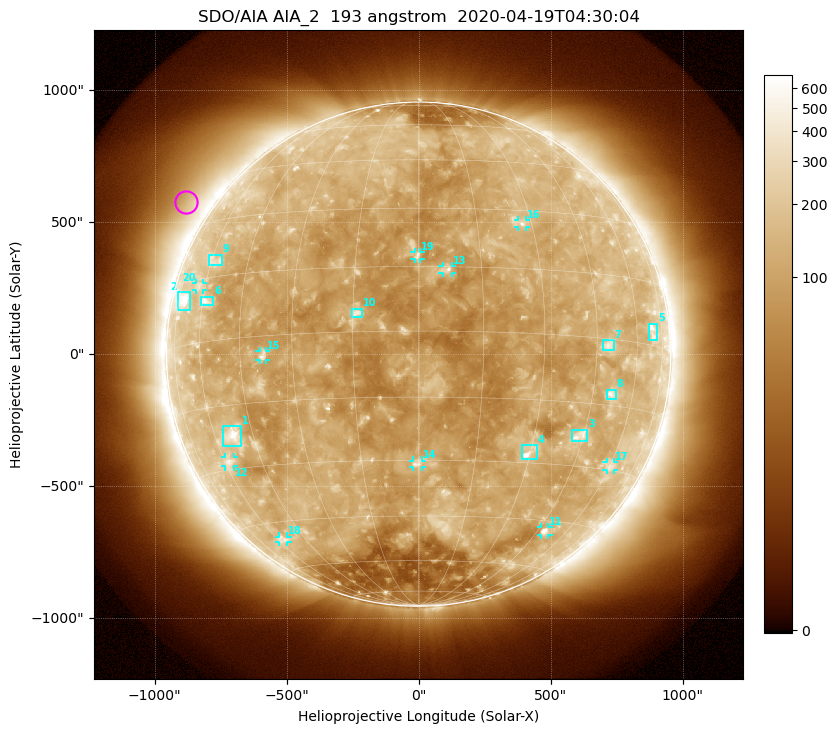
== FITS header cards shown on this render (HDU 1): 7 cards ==
TELESCOP= 'SDO/AIA'
INSTRUME= 'AIA_2'
WAVELNTH=                  193
WAVEUNIT= 'angstrom'
DATE-OBS= '2020-04-19T04:30:04.85'
CTYPE1  = 'HPLN-TAN'
CTYPE2  = 'HPLT-TAN'

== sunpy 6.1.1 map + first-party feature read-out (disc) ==
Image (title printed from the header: SDO/AIA AIA_2  193 angstrom  2020-04-19T04:30:04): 1024 x 1024 px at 2.4 arcsec/px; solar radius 955 arcsec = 398 px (full disc in frame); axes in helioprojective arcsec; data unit not stated in the header (colour bar unlabelled)
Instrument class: DISC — disc imager (sunpy class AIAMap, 193 A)
Bright regions (active regions / flare kernels): reference = the median radial profile (limb darkening/brightening removed); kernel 9 px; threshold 5 sigma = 152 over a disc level ~112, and >= 1.15x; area >= 12 px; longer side >= 10 px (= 24 arcsec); searched inside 0.97 R_sun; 24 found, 20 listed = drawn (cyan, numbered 1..; 10 of them under ~33 arcsec drawn as corner ticks so the feature stays visible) (cap 20 boxes per figure: the strongest are kept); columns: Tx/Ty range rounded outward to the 5 arcsec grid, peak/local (2 s.f.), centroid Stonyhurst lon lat
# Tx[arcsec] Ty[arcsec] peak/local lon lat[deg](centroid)
1 -740..-670 -350..-270 5.6 -52 -22
2 -915..-865 165..235 4.1 -71 +11
3 580..640 -330..-285 3.9 +44 -23
4 390..450 -395..-345 5.5 +29 -28
5 870..905 55..115 3.4 +68 +3
6 -825..-775 185..220 3.4 -58 +9
7 695..740 15..55 3.7 +49 -1
8 710..750 -170..-135 4.3 +51 -12
9 -795..-745 335..380 2.3 -59 +19
10 -255..-210 140..175 5.6 -14 +4
11 460..495 -685..-655 4.4 +48 -48
12 -735..-700 -425..-390 3.1 -58 -28
13 90..125 305..335 4.8 +7 +14
14 -25..15 -430..-400 3.8 +0 -31
15 -605..-575 -25..15 3.6 -38 -4
16 375..405 480..510 3.3 +27 +26
17 710..740 -440..-410 2.5 +60 -29
18 -530..-495 -710..-690 2.4 -57 -50
19 -15..10 360..390 4.1 +0 +18
20 -845..-815 245..270 2.4 -63 +13
Off-limb structures (1.02-1.3 R_sun): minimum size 162 px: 4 found; the strongest spans PA ~35..70 deg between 1.02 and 1.3 R_sun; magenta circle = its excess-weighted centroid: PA ~55 deg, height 1.1 R_sun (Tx ~-880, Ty ~575 arcsec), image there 1.7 x the reference